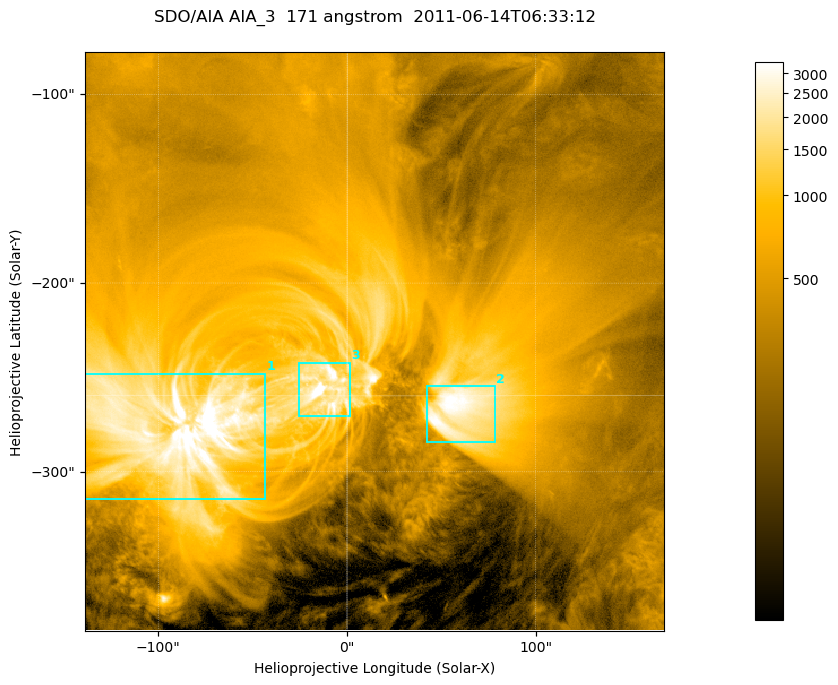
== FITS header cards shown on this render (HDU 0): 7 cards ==
TELESCOP= 'SDO/AIA '
INSTRUME= 'AIA_3   '
WAVELNTH=                  171
WAVEUNIT= 'angstrom'
DATE-OBS= '2011-06-14T06:33:12.34'
CTYPE1  = 'HPLN-TAN'
CTYPE2  = 'HPLT-TAN'

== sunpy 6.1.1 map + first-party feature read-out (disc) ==
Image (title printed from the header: SDO/AIA AIA_3  171 angstrom  2011-06-14T06:33:12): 512 x 512 px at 0.599 arcsec/px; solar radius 945 arcsec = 1576 px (partial field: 3.4% of the solar disc is inside the frame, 100% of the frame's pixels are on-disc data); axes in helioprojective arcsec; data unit not stated in the header (colour bar unlabelled)
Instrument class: DISC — disc imager (sunpy class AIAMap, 171 A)
Bright regions (active regions / flare kernels): reference = the on-disc median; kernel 5 px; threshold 5 sigma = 1466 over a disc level ~419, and >= 1.15x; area >= 262 px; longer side >= 6 px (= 3.6 arcsec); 3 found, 3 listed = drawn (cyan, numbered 1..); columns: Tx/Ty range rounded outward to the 2 arcsec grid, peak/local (2 s.f.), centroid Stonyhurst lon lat
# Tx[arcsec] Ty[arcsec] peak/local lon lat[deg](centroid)
1 -140..-42 -316..-248 11 -6 -16
2 42..80 -284..-254 8.3 +4 -15
3 -26..2 -272..-242 12 -1 -15